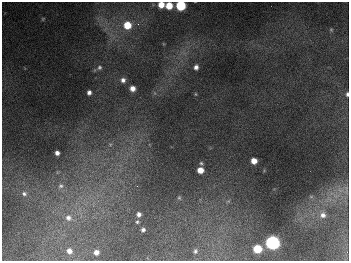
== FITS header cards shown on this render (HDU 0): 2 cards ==
NAXIS1  =                  347
NAXIS2  =                  259

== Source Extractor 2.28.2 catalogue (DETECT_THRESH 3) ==
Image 347 x 259 px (HDU 0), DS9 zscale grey, 1 PNG px = 1 image px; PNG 351 x 263 px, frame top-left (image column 1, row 259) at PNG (2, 2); no overlay
Background 671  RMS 51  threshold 152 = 3 sigma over >= 5 px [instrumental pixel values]
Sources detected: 35; all 35 listed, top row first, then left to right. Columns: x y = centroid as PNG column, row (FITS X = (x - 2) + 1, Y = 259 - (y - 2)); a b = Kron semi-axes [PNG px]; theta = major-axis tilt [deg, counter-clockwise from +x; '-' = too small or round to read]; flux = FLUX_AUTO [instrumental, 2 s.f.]
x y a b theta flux
161 5 5 5 - 4.3e+04
169 6 6 5 - 6.5e+04
181 6 6 6 - 2.6e+05
43 19 5 4 - 3.5e+03
138 24 5 4 - 6.3e+03
127 25 7 7 - 8.2e+04
331 30 6 5 - 4.4e+03
99 67 7 6 - 8.7e+03
196 67 5 4 - 1.4e+04
123 80 6 6 - 1.4e+04
132 88 6 5 - 2.4e+04
89 92 4 4 - 1.3e+04
195 94 5 3 - 3.2e+03
347 94 5 3 - 6.8e+03
110 144 6 4 0 5.4e+03
57 153 4 4 - 1.5e+04
254 161 5 5 - 3.5e+04
201 163 4 4 - 4.6e+03
200 170 5 5 - 3.7e+04
61 186 10 8 31 1.8e+04
137 186 3 3 - 1.8e+03
346 189 16 5 85 1.5e+04
340 190 9 5 -19 1.6e+04
24 194 8 6 -20 1.2e+04
179 198 6 4 -68 4.6e+03
139 214 5 5 - 1.3e+04
323 215 8 7 - 1.7e+04
68 218 10 9 - 2.7e+04
137 222 5 5 - 5.0e+03
143 230 4 4 - 9.0e+03
272 243 7 6 - 1.1e+06
257 249 6 5 - 1.2e+05
69 251 5 5 - 2.0e+04
195 251 5 4 - 6.3e+03
96 252 5 4 - 2.0e+04
At the frame edge (FLAGS 8, measured only in part): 3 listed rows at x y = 161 5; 181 6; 347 94